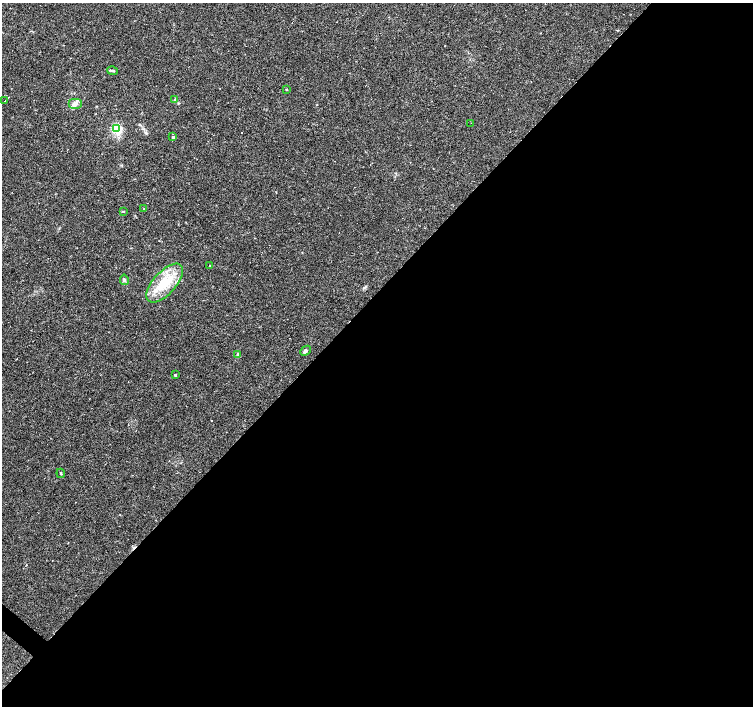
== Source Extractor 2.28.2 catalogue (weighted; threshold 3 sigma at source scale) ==
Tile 12 of 4 x 4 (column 4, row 3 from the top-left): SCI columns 4508-6009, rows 1570-2977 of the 6010 x 6019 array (HDU 1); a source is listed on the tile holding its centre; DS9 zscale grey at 2 x 2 block average (1 PNG px = mean of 2 x 2 image px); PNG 755 x 708 px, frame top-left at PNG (2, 3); each listed source drawn as its Kron ellipse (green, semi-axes under 4 px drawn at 4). Shown black and unused: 58% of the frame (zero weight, under 2 of 3 exposures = <1% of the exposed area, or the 3 px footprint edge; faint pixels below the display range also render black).
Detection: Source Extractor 2.28.2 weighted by HDU 2 'WHT'; one run over the whole footprint, this tile lists its part. Background 0.0808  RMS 0.0051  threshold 0.0229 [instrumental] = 3 sigma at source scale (4.5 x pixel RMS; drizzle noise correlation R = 1.50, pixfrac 1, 0.0396/0.0396 arcsec/px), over >= 5 px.
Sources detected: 24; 6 cosmic-ray / hot-pixel residue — neither listed nor drawn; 1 inside a brighter listed object's ellipse — not listed separately; the other 17 listed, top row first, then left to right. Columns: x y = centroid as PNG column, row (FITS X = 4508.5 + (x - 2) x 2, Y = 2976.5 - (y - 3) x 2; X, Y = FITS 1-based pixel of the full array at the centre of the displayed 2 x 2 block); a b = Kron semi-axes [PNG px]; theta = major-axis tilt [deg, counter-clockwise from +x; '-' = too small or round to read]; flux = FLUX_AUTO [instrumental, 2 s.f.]
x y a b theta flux
112 71 5 3 - 1.8
286 89 2 2 - 0.87
175 99 3 3 - 1.2
5 101 2 2 - 0.48
75 104 7 5 0 4.5
471 123 2 2 - 1.4
117 129 3 3 - 130
173 137 4 3 - 1.4
144 209 2 2 - 1.1
123 211 3 2 - 0.78
209 266 2 2 - 0.79
124 280 5 3 - 1.9
165 283 24 11 48 35
305 351 6 3 45 2.9
237 355 4 2 - 1.1
175 375 2 2 - 1.8
61 473 4 2 - 1.1
Diffuse or blended objects may show on this block-average render without a row.